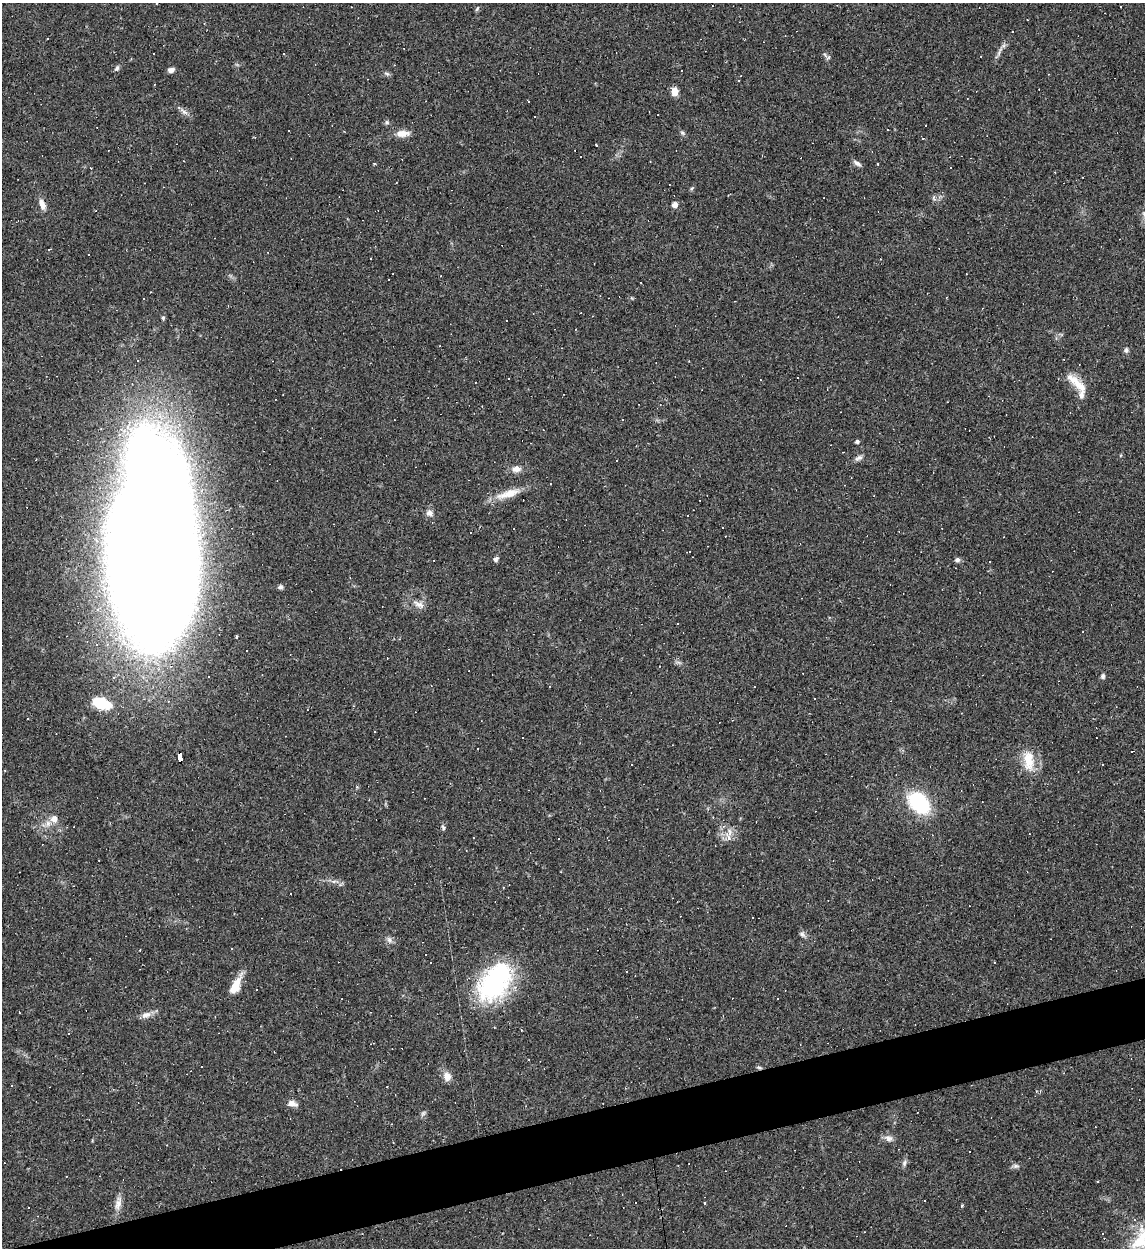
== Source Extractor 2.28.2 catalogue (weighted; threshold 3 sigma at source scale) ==
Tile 7 of 4 x 4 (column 3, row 2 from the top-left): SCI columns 2423-3565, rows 2491-3736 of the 4959 x 4984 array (HDU 1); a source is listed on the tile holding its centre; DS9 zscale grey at full resolution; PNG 1147 x 1250 px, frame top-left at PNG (2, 3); no overlay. Shown black and unused: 4% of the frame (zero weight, under 2 of 3 exposures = <1% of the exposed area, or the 3 px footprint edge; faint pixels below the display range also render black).
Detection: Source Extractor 2.28.2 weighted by HDU 2 'WHT'; one run over the whole footprint, this tile lists its part. Background 0.0561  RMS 0.0052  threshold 0.0234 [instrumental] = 3 sigma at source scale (4.5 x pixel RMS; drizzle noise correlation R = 1.50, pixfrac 1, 0.05/0.05 arcsec/px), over >= 5 px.
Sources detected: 172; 1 inside a brighter object's white glare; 86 cosmic-ray / hot-pixel residue — not listed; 4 inside a brighter listed object's ellipse — not listed separately; the other 81 listed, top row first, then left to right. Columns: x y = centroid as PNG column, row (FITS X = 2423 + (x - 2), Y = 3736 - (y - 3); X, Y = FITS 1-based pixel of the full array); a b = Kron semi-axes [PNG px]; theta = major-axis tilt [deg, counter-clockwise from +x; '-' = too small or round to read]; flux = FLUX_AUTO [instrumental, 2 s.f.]
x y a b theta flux
477 9 8 4 54 0.72
1012 32 2 2 - 0.36
999 52 16 4 64 2.1
117 68 7 5 68 1.1
171 70 7 5 13 2.2
387 74 8 3 -19 0.95
738 80 3 2 - 0.65
675 92 7 6 - 5.4
528 101 3 2 - 0.34
184 112 14 5 -38 2.2
535 117 2 2 - 0.51
387 122 7 5 -1 0.97
289 130 2 2 - 0.5
403 133 18 8 2 4.7
683 133 7 5 -36 0.97
857 163 12 5 -33 1.7
878 163 3 3 - 1.2
934 198 7 4 -72 0.85
42 204 14 7 -70 3.9
675 205 7 6 - 2.3
1144 214 9 6 -89 1.6
49 249 3 3 - 4.8
89 255 3 2 - 0.63
389 280 3 3 - 3.5
163 318 5 4 - 0.86
506 321 3 2 - 0.97
1126 350 7 6 - 1.3
508 379 3 2 - 0.65
1077 383 35 10 -44 8.9
857 441 4 4 - 1.2
859 458 11 6 24 1.8
36 460 3 2 - 0.47
616 461 2 2 - 0.4
516 469 12 8 5 3.4
508 494 35 9 18 9
429 513 9 8 - 2.4
723 527 3 2 - 0.39
496 559 7 6 - 1.2
957 560 7 6 - 1.3
152 561 178 67 89 1900
280 587 6 6 - 1.2
419 604 17 7 -25 3.4
236 636 3 3 - 2
1103 676 6 5 - 1.3
815 699 3 2 - 0.55
101 703 17 10 -16 21
375 732 3 3 - 1.4
523 737 2 2 - 0.5
478 748 3 2 - 0.37
1132 751 3 3 - 4.5
179 757 9 4 -81 180
1029 760 29 14 -83 12
357 787 4 3 - 0.63
919 803 20 14 -45 43
713 817 3 3 - 0.46
54 819 8 7 - 4.2
443 828 7 5 -53 0.94
728 837 16 6 -67 3.8
473 838 2 2 - 0.34
99 860 2 2 - 0.32
334 882 7 6 - 1.6
802 934 10 6 -45 1.5
389 940 9 7 -45 1.9
994 962 2 2 - 0.38
626 972 3 3 - 0.97
495 982 48 30 54 65
236 983 23 10 74 7.4
257 989 3 3 - 6.6
146 1015 15 8 17 3.3
202 1066 3 3 - 4.5
759 1068 8 4 -9 0.83
447 1076 12 10 -69 3.6
11 1086 3 3 - 1.3
292 1103 13 7 -11 3
423 1113 8 5 54 1.1
889 1138 12 8 -20 2.7
904 1163 9 6 69 1.5
1016 1166 9 6 7 1.4
118 1203 21 8 78 4.1
962 1205 3 3 - 1.1
1140 1240 40 19 67 21
Overlapping masked pixels (flux is a lower limit): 3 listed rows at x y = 152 561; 179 757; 759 1068
Isophote crosses this tile's border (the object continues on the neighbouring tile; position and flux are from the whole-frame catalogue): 3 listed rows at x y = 1144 214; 152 561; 1140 1240